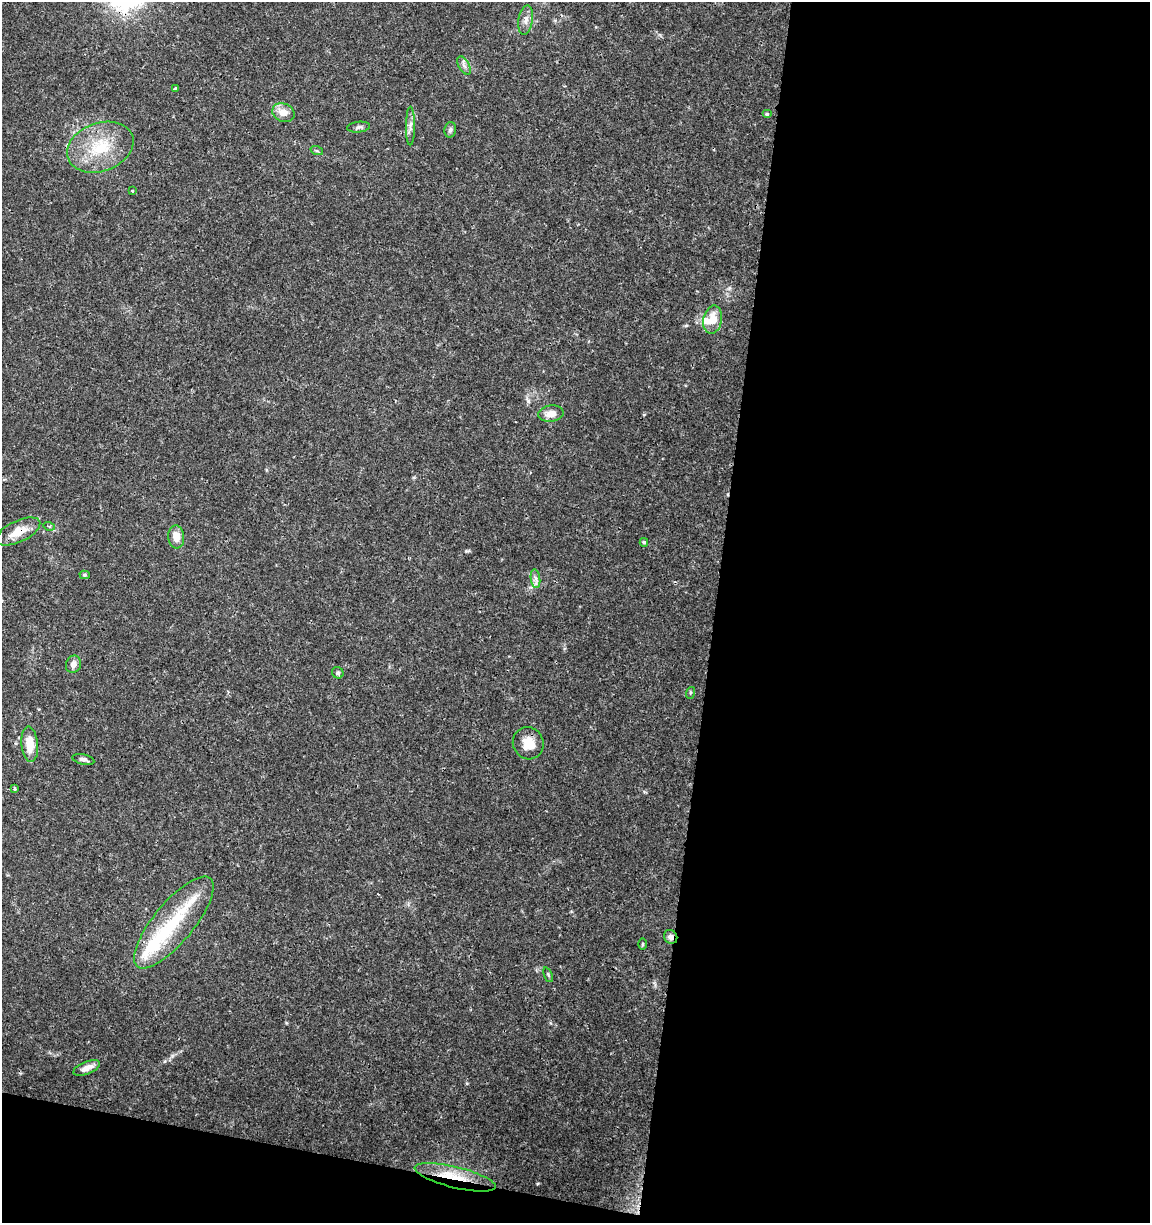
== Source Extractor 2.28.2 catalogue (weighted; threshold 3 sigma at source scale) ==
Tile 16 of 4 x 4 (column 4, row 4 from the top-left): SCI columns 3672-4819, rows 11-1231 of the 5104 x 4898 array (HDU 1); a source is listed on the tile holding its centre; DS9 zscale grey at full resolution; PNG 1152 x 1225 px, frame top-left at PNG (2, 2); each listed source drawn as its Kron ellipse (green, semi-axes under 4 px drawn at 4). Shown black and unused: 41% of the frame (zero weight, under 3 of 4 exposures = <1% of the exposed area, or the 3 px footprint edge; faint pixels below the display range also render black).
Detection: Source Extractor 2.28.2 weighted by HDU 2 'WHT'; one run over the whole footprint, this tile lists its part. Background 0.0341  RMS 0.0023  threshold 0.0101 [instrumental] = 3 sigma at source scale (4.5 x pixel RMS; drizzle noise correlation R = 1.50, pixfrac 1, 0.0396/0.0396 arcsec/px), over >= 5 px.
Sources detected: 36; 1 cosmic-ray / hot-pixel residue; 1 long thin detection or spike segment (spike, bleed or trail) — neither listed nor drawn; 2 inside a brighter listed object's ellipse — not listed separately; the other 32 listed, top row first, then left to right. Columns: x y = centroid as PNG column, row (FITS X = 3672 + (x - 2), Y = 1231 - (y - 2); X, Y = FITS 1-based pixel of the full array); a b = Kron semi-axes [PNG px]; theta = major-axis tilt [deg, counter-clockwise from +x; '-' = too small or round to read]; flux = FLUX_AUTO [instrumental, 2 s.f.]
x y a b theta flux
526 20 15 7 81 1.4
464 65 10 5 -62 0.84
175 88 4 3 - 0.31
283 113 11 9 -25 2.3
767 114 5 4 - 0.35
410 126 19 4 90 1.1
358 127 11 5 6 0.66
450 130 8 5 76 0.52
100 147 34 24 20 11
317 151 6 4 -18 0.34
133 191 3 2 - 0.21
713 320 14 9 78 3.5
551 414 13 8 9 2.2
49 526 5 3 - 0.31
18 531 24 10 25 4
176 537 11 8 -85 2.5
644 542 4 4 - 0.38
85 575 5 4 - 0.35
535 579 9 4 -81 0.79
73 664 9 7 68 1.5
338 673 6 5 - 0.47
690 693 6 4 71 0.29
528 743 16 15 - 3.5
30 744 18 8 -84 3.9
83 759 11 5 -13 0.78
15 789 3 3 - 0.47
174 923 57 20 50 14
671 937 7 6 - 0.98
643 944 6 3 89 0.28
548 975 8 4 -67 0.36
87 1068 14 6 22 1.7
455 1177 42 10 -14 7.5
Overlapping masked pixels (flux is a lower limit): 3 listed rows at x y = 18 531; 671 937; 455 1177
Unlisted compact peaks at least as high as the median listed source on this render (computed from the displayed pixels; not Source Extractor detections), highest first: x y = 466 551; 538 1183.